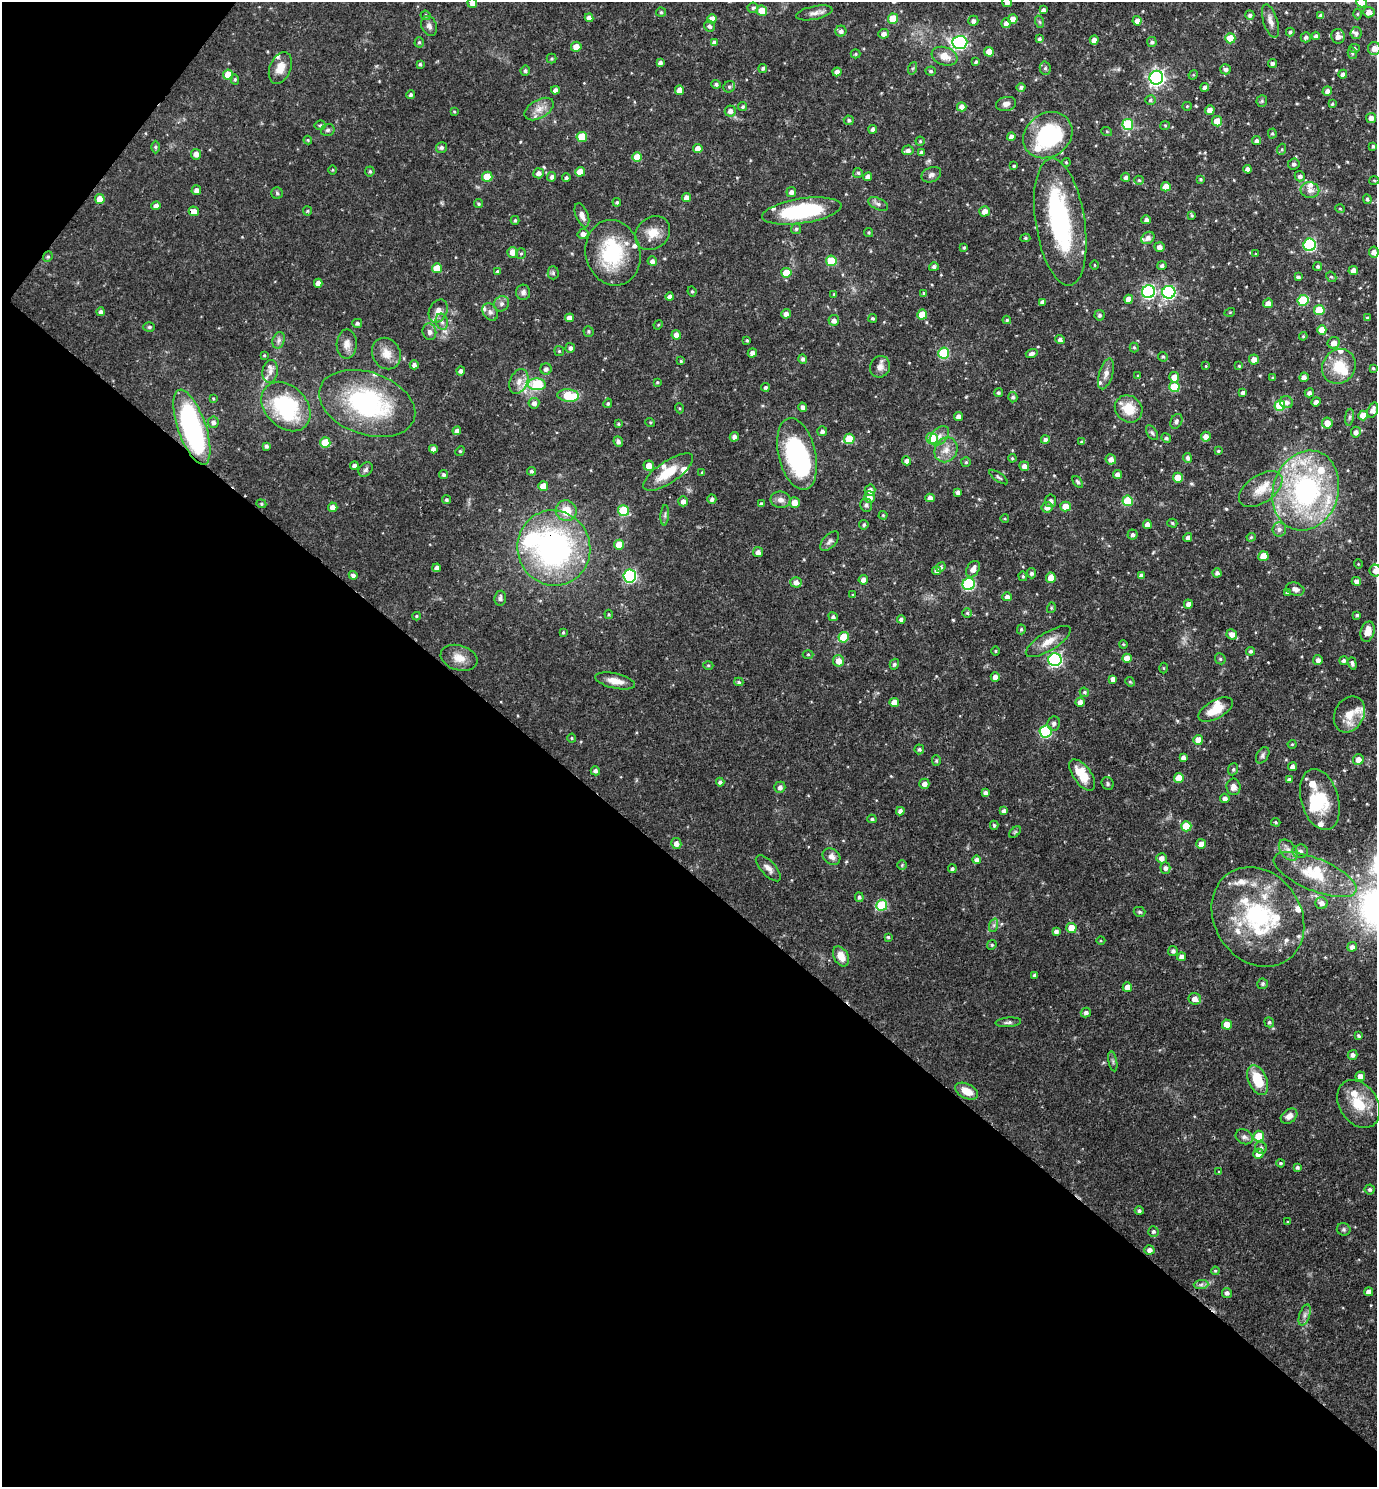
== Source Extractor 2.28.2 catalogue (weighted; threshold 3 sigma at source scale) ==
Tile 9 of 4 x 4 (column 1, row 3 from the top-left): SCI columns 155-1529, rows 1487-2971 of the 5949 x 5944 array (HDU 1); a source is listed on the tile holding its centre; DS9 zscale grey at full resolution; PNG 1379 x 1489 px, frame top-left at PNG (2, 2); each listed source drawn as its Kron ellipse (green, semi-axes under 4 px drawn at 4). Shown black and unused: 43% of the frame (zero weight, under 3 of 4 exposures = <1% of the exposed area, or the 3 px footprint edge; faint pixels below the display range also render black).
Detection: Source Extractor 2.28.2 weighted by HDU 2 'WHT'; one run over the whole footprint, this tile lists its part. Background 0.0633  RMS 0.004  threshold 0.0182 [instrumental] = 3 sigma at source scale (4.5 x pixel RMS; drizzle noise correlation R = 1.50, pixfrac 1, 0.05/0.05 arcsec/px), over >= 5 px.
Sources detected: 551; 5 inside a brighter object's white glare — neither listed nor drawn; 36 inside a brighter listed object's ellipse — not listed separately; of the other 510, all 500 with FLUX_AUTO >= 0.373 (the completeness limit of this list) listed and drawn (10 fainter detections not listed), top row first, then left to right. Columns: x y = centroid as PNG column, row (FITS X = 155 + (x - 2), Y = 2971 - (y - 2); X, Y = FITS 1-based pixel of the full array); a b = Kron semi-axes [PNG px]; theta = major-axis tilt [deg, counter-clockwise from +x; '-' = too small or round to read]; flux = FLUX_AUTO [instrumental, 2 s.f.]
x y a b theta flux
1007 2 5 5 - 1.6
1361 2 5 5 - 6.4
472 3 5 4 - 2.7
753 8 5 5 - 0.82
1043 10 4 4 - 1.3
762 11 5 5 - 6.4
661 12 5 5 - 0.54
1369 12 5 5 - 2.7
814 13 19 6 11 2.4
1357 14 5 3 - 0.41
426 15 5 4 - 0.56
1250 15 5 4 - 1.1
1321 15 4 4 - 1.4
589 18 4 4 - 2.2
712 19 5 4 - 3.1
893 19 5 5 - 10
1013 19 5 4 - 2.8
973 21 5 5 - 1.3
1137 21 4 4 - 2.4
1270 21 17 7 -72 2.7
1040 22 6 4 -70 0.62
1006 23 5 5 - 2.2
429 26 10 7 -65 1.6
709 26 6 5 - 1.3
841 31 5 5 - 1.6
1290 32 4 3 - 0.94
1356 33 6 5 - 1
884 34 5 5 - 1.8
1316 36 4 4 - 1.3
1338 36 7 6 - 2.6
1306 37 5 5 - 1.1
1230 38 5 5 - 8.2
1039 39 4 4 - 0.83
1094 40 4 4 - 2.3
419 42 5 4 - 0.6
714 42 4 4 - 1.4
960 42 7 6 - 77
1152 42 5 5 - 0.99
576 47 5 5 - 3.6
1354 48 5 4 - 0.6
1374 48 6 6 - 3
989 52 5 4 - 4.1
1352 53 6 4 -77 0.7
855 54 5 4 - 0.6
944 56 13 9 -19 4.9
552 59 5 4 - 0.59
976 62 4 3 - 0.61
660 63 4 4 - 1.2
1272 63 4 4 - 1.2
420 64 4 3 - 0.62
280 68 17 10 68 4.4
763 68 4 4 - 0.82
913 68 6 4 71 0.62
1045 68 6 5 - 0.89
1226 69 5 5 - 1.4
525 71 5 4 - 0.81
931 71 5 4 - 0.75
837 72 4 4 - 2
1343 74 4 4 - 1.5
228 75 5 5 - 8.1
1193 75 5 4 - 0.45
1156 78 7 6 - 130
235 79 5 4 - 0.58
716 84 5 4 - 0.85
729 87 6 5 - 0.87
1021 87 4 4 - 1.1
1205 87 4 4 - 1.7
555 90 4 4 - 1.9
679 90 5 4 - 3.3
1327 91 5 4 - 1.8
410 95 4 4 - 0.94
1150 100 5 5 - 0.77
1262 101 6 5 - 0.62
1006 104 10 7 9 1.8
1332 104 4 3 - 0.52
1187 106 5 4 - 0.47
743 107 4 4 - 0.72
962 107 5 4 - 2.5
539 109 16 9 30 3.9
1210 110 5 4 - 2.7
730 111 5 5 - 2
454 112 3 3 - 0.41
1371 118 5 5 - 2
849 120 5 5 - 0.81
1217 121 5 5 - 5
1128 124 5 5 - 24
320 125 5 5 - 0.61
1165 125 5 3 - 0.37
873 129 4 4 - 1.3
328 130 7 6 - 0.98
1107 132 5 3 - 0.44
1272 134 5 4 - 0.56
1048 135 26 21 35 40
582 137 5 5 - 9.2
1011 137 4 4 - 1.8
308 140 4 4 - 0.4
920 141 4 4 - 0.56
1257 141 4 4 - 1.2
1373 146 4 3 - 0.68
155 147 6 4 -90 0.57
441 147 5 5 - 1
698 149 4 4 - 3.1
1282 149 5 3 - 0.52
908 150 5 5 - 1.6
921 152 4 4 - 0.98
196 154 5 5 - 2.4
637 157 5 5 - 6.7
1066 162 4 4 - 0.47
1294 164 6 5 - 0.91
1014 166 3 3 - 0.65
1248 169 4 4 - 2
333 170 5 3 - 0.41
370 171 5 5 - 0.79
580 172 5 5 - 5
538 173 5 5 - 1.7
858 173 5 5 - 0.79
931 175 10 7 23 1.7
1300 176 5 5 - 1.3
487 177 5 5 - 11
552 177 5 4 - 1.2
868 177 4 4 - 2.3
1126 177 4 4 - 1.3
566 178 4 4 - 0.91
1201 179 4 3 - 0.5
1139 180 5 4 - 0.58
1374 181 5 3 - 0.45
1166 187 5 4 - 4.9
196 190 5 4 - 1.8
1310 190 9 8 - 2.5
791 192 5 5 - 1.6
277 193 6 5 - 0.68
686 198 4 4 - 2.2
100 199 5 5 - 5.7
1367 199 5 4 - 0.83
617 202 4 4 - 0.71
479 204 4 4 - 0.62
878 204 10 5 -26 1.4
156 206 4 4 - 2
1340 209 5 3 - 0.38
194 211 5 4 - 2.9
307 211 4 4 - 0.49
802 211 40 12 9 36
985 211 5 5 - 2.4
582 215 13 6 -69 2.2
1192 215 4 3 - 0.57
515 220 4 3 - 0.72
1146 220 5 4 - 1.2
1060 222 64 24 -81 53
796 229 5 5 - 0.72
653 233 19 15 41 6.1
868 233 4 4 - 0.56
583 234 5 5 - 1.9
1025 238 5 4 - 0.63
1148 238 7 5 37 1.8
1310 245 6 6 - 44
1159 247 5 5 - 2.2
964 248 4 3 - 0.64
512 252 5 5 - 3.3
1374 252 5 5 - 2.1
521 253 5 5 - 0.61
613 253 33 27 -77 27
1256 254 4 4 - 0.38
48 257 5 4 - 0.67
652 261 5 4 - 1.5
831 261 5 5 - 13
1094 265 4 3 - 0.39
1162 266 4 4 - 0.98
1318 266 4 4 - 0.73
934 267 5 4 - 1.1
437 268 5 5 - 7.8
1353 270 5 4 - 3
498 272 4 3 - 0.71
553 273 6 5 - 0.87
786 273 5 5 - 8.2
1298 277 4 4 - 0.86
1331 277 5 4 - 0.59
318 283 4 4 - 2.7
692 291 5 3 - 0.58
523 292 7 7 - 1.5
1149 292 6 6 - 64
1169 292 6 6 - 62
924 293 4 3 - 0.6
834 294 3 3 - 0.46
670 297 4 4 - 2
1129 299 4 4 - 3
1303 300 5 5 - 20
1042 302 4 4 - 1.6
1268 303 5 5 - 2.6
501 304 8 7 - 1.5
1319 310 5 5 - 12
438 311 12 9 64 3.4
101 312 4 4 - 1.2
490 312 9 7 -58 1.5
1230 312 5 3 - 0.4
786 314 5 4 - 2
922 315 5 5 - 8.4
1100 315 5 5 - 0.92
570 318 4 4 - 2.8
873 318 4 4 - 0.65
1367 318 4 3 - 0.85
834 320 5 5 - 1.9
1007 320 4 3 - 0.67
442 322 8 6 -73 1.4
357 323 5 4 - 0.98
658 325 5 3 - 0.41
149 327 6 5 - 0.63
1322 330 5 4 - 5.1
588 331 5 5 - 0.64
429 332 8 6 -75 1.5
676 335 5 4 - 2.7
1303 336 4 4 - 0.43
279 340 8 6 73 1.3
747 340 4 3 - 0.55
1060 340 5 4 - 1.2
1334 343 6 5 - 2.6
347 344 15 10 88 3.2
1134 347 5 4 - 0.53
570 348 5 5 - 1.2
559 351 5 5 - 0.51
752 353 5 4 - 1.7
944 353 5 5 - 25
1032 353 6 4 19 1.4
386 354 16 14 -59 5
264 355 4 3 - 0.43
1163 357 5 4 - 0.57
803 359 5 4 - 1.1
1254 359 5 5 - 2.7
681 361 4 4 - 0.5
414 365 4 4 - 1.4
1206 366 4 4 - 0.41
1239 366 4 4 - 0.46
1339 366 18 16 52 11
880 367 11 10 - 2.6
1373 368 4 4 - 0.61
546 369 5 5 - 1.4
270 371 11 7 83 2.4
461 371 4 4 - 1.3
1106 374 16 6 73 2.2
1138 376 4 3 - 0.64
1174 377 5 5 - 4.1
1304 377 5 4 - 1.5
1272 378 4 3 - 0.44
519 381 13 9 67 3.1
657 382 4 3 - 0.49
537 384 9 6 -3 26
765 387 4 4 - 0.8
1174 387 5 5 - 14
1243 392 4 3 - 0.97
998 393 4 4 - 0.77
1309 393 5 4 - 1.4
568 395 11 6 -5 13
1013 397 5 4 - 0.99
213 399 3 2 - 0.42
1286 402 7 6 - 1.5
1316 402 5 4 - 1.6
367 403 50 31 -19 57
534 403 5 5 - 1.7
608 403 5 4 - 0.64
1280 405 5 5 - 16
286 407 28 20 -46 37
803 407 5 4 - 1.4
679 408 5 3 - 0.41
1129 409 14 13 - 8.4
1373 410 8 5 69 2.5
1363 415 5 5 - 5.7
959 417 4 4 - 2.3
1349 417 8 4 81 0.9
1176 421 8 5 63 0.91
213 422 5 5 - 1.5
650 422 5 3 - 0.4
1327 423 5 5 - 4
618 424 4 3 - 0.55
192 427 39 14 -71 81
457 431 4 4 - 1.3
822 431 5 5 - 1.3
1356 432 5 5 - 1.7
1152 433 8 5 -57 0.85
939 436 11 7 44 2.4
734 437 5 4 - 1.4
1206 437 5 5 - 2.9
932 438 6 5 - 10
1166 438 5 4 - 0.82
849 439 5 5 - 13
1045 439 4 4 - 1.1
618 442 5 5 - 1.3
1082 442 4 4 - 0.73
325 443 5 5 - 13
266 446 4 3 - 1
433 449 4 4 - 1.8
946 450 13 11 60 4.2
460 451 5 4 - 0.46
1218 451 4 4 - 0.51
797 454 36 18 -77 57
1012 458 4 4 - 0.5
1188 458 5 4 - 1.2
1111 459 5 5 - 2.2
907 461 4 4 - 1.6
966 462 5 5 - 0.6
354 466 4 4 - 1.4
649 466 5 5 - 3.5
1024 466 5 4 - 2
366 469 8 6 47 1.1
531 471 4 4 - 0.82
668 472 29 11 34 9.9
702 472 4 4 - 0.39
1117 474 4 4 - 1.8
444 475 5 4 - 0.91
998 477 11 3 -35 0.79
1178 478 5 5 - 6.9
1078 482 7 4 -52 0.79
543 486 5 5 - 5.4
1261 489 24 13 34 8
870 490 6 5 - 2.2
1306 490 41 32 72 82
958 492 4 4 - 1.3
869 497 6 5 - 2.9
930 498 4 4 - 2.1
712 499 5 4 - 1.2
446 500 4 4 - 0.71
781 500 10 8 -10 2.2
683 501 5 4 - 2
1050 501 6 5 - 1.5
1128 501 5 5 - 14
795 503 5 5 - 4.6
261 504 5 4 - 0.57
761 504 4 3 - 0.91
866 505 6 6 - 0.98
333 507 5 4 - 2.6
1047 507 5 5 - 2.4
1066 507 5 5 - 6.6
566 511 10 10 - 6.9
623 511 5 5 - 19
665 515 10 4 85 0.91
883 515 4 4 - 0.4
1005 519 4 3 - 0.39
1172 523 5 4 - 0.62
1147 524 4 4 - 2.4
864 525 5 4 - 0.79
1279 529 7 7 - 1.6
1132 535 5 5 - 1.1
1188 537 4 4 - 1.4
1251 537 4 4 - 0.53
830 541 12 6 47 1.4
619 545 5 5 - 6.1
554 548 38 36 -67 100
758 552 5 5 - 1.8
1263 556 5 5 - 6.5
1358 564 4 4 - 0.42
941 567 5 4 - 0.86
437 568 4 4 - 2
973 569 9 6 59 2.9
936 571 4 4 - 1.4
1375 571 6 6 - 2.1
1031 573 5 4 - 1.1
1217 573 4 4 - 1.3
353 575 4 4 - 1.3
630 576 6 6 - 60
1023 576 5 4 - 0.56
1141 576 4 4 - 1.6
1051 578 5 5 - 5.9
863 580 5 5 - 1.9
1356 581 5 4 - 1.7
796 582 5 5 - 2.3
969 584 6 6 - 39
1295 589 9 6 -18 1.9
1287 592 4 3 - 0.78
853 595 4 4 - 0.45
1007 597 4 4 - 1.7
500 598 7 6 - 1.5
1188 604 4 4 - 2.1
1051 608 5 3 - 0.42
967 613 5 5 - 0.68
609 614 4 3 - 0.52
1357 615 3 3 - 0.71
416 616 4 4 - 0.55
833 617 5 4 - 0.97
901 619 4 4 - 1.2
1021 629 5 4 - 0.61
563 632 4 3 - 0.52
1367 632 10 7 74 4.5
1232 634 5 5 - 2.6
844 637 5 5 - 13
1048 642 26 9 31 5.3
1123 644 4 3 - 0.44
996 651 4 3 - 0.38
1251 651 4 4 - 0.91
808 654 5 3 - 0.46
459 658 19 12 -18 5
1127 658 5 4 - 4
1220 659 6 5 - 0.65
1055 660 6 6 - 71
1318 660 5 5 - 1.8
838 661 5 5 - 3.5
1344 661 4 4 - 0.96
1352 663 6 4 -73 1.2
894 664 5 4 - 1
708 665 5 3 - 0.51
1164 668 5 3 - 0.38
995 677 4 4 - 1.7
1113 679 4 4 - 1.8
615 681 20 7 -12 4.7
739 682 4 3 - 0.77
1130 682 5 4 - 0.48
1084 692 5 4 - 0.7
894 702 5 4 - 4.1
1080 702 4 4 - 2.1
1216 710 19 9 29 7.6
1349 714 19 14 63 6.9
1054 723 7 6 - 1.5
1046 732 6 6 - 32
572 738 4 4 - 0.42
1198 740 5 5 - 3.9
1292 744 4 4 - 0.43
919 749 5 5 - 0.9
1263 755 9 5 60 1.1
1183 758 4 4 - 1.7
1358 760 5 5 - 3.4
936 761 5 4 - 0.65
1292 767 4 4 - 1.8
1233 769 6 5 - 0.7
595 771 5 4 - 1.1
1082 775 18 9 -54 9.3
1179 778 5 5 - 5.8
1289 780 4 4 - 1.3
720 782 4 4 - 1.1
924 784 5 5 - 2
1108 784 7 5 -56 0.77
780 787 5 5 - 1.6
1233 787 8 7 - 2.6
985 793 4 4 - 1.3
1225 798 5 4 - 1.7
1320 800 31 18 -73 16
900 811 4 4 - 1.8
1004 811 4 4 - 1.7
872 819 4 4 - 0.77
1276 822 5 4 - 0.54
994 825 4 4 - 0.57
1186 826 5 5 - 11
1015 832 7 4 44 0.6
676 844 5 5 - 2.1
1201 844 5 5 - 3.1
1288 850 12 7 -52 2.6
1300 851 8 7 - 1.7
831 857 9 7 -36 2.3
1162 858 5 5 - 2.2
977 860 4 4 - 1.5
902 865 5 5 - 0.53
768 868 16 7 -47 2.5
1165 868 5 5 - 1.3
952 869 4 4 - 0.8
1315 874 44 16 -23 17
859 897 5 4 - 0.86
1321 903 6 5 - 2
882 905 5 5 - 21
1139 912 6 5 - 0.81
1258 917 52 43 -56 52
994 925 7 4 72 0.95
1071 928 5 5 - 6.9
1056 932 4 4 - 1.4
888 937 3 3 - 0.56
1101 941 4 3 - 0.37
992 945 5 4 - 0.57
1352 947 5 4 - 1.7
1173 951 5 5 - 1.1
841 956 10 7 -61 4.3
1182 957 4 4 - 2
1035 975 4 4 - 1.6
1263 984 5 5 - 0.85
1127 987 5 4 - 3.1
1195 999 6 5 - 2.8
1086 1013 5 5 - 1.3
1008 1022 13 4 5 1.1
1269 1022 5 4 - 0.78
1227 1025 5 5 - 5.4
1359 1036 4 3 - 0.71
1352 1055 5 5 - 1.4
1113 1061 10 3 -79 0.74
1360 1076 5 4 - 2.7
1258 1080 16 9 -67 12
967 1091 12 7 -27 5.6
1359 1104 26 19 -55 11
1289 1116 9 6 38 2.3
1259 1136 5 5 - 9.3
1244 1137 9 7 -29 1.5
1261 1148 6 5 - 1
1258 1154 5 5 - 2.6
1281 1163 4 3 - 0.59
1297 1168 4 3 - 0.91
1219 1172 4 3 - 0.38
1370 1189 5 5 - 0.94
1139 1211 4 4 - 0.86
1288 1222 4 3 - 0.41
1344 1229 7 6 - 0.81
1153 1231 5 5 - 0.94
1149 1250 5 4 - 1.8
1215 1271 4 3 - 0.48
1201 1285 7 4 2 1.1
1369 1292 4 4 - 2.5
1227 1293 5 5 - 1.2
1305 1315 11 5 72 1.5
Overlapping masked pixels (flux is a lower limit): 2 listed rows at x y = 192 427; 554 548
Isophote crosses this tile's border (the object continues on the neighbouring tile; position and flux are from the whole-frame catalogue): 5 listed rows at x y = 1007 2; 1361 2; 472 3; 1374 48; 1375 571